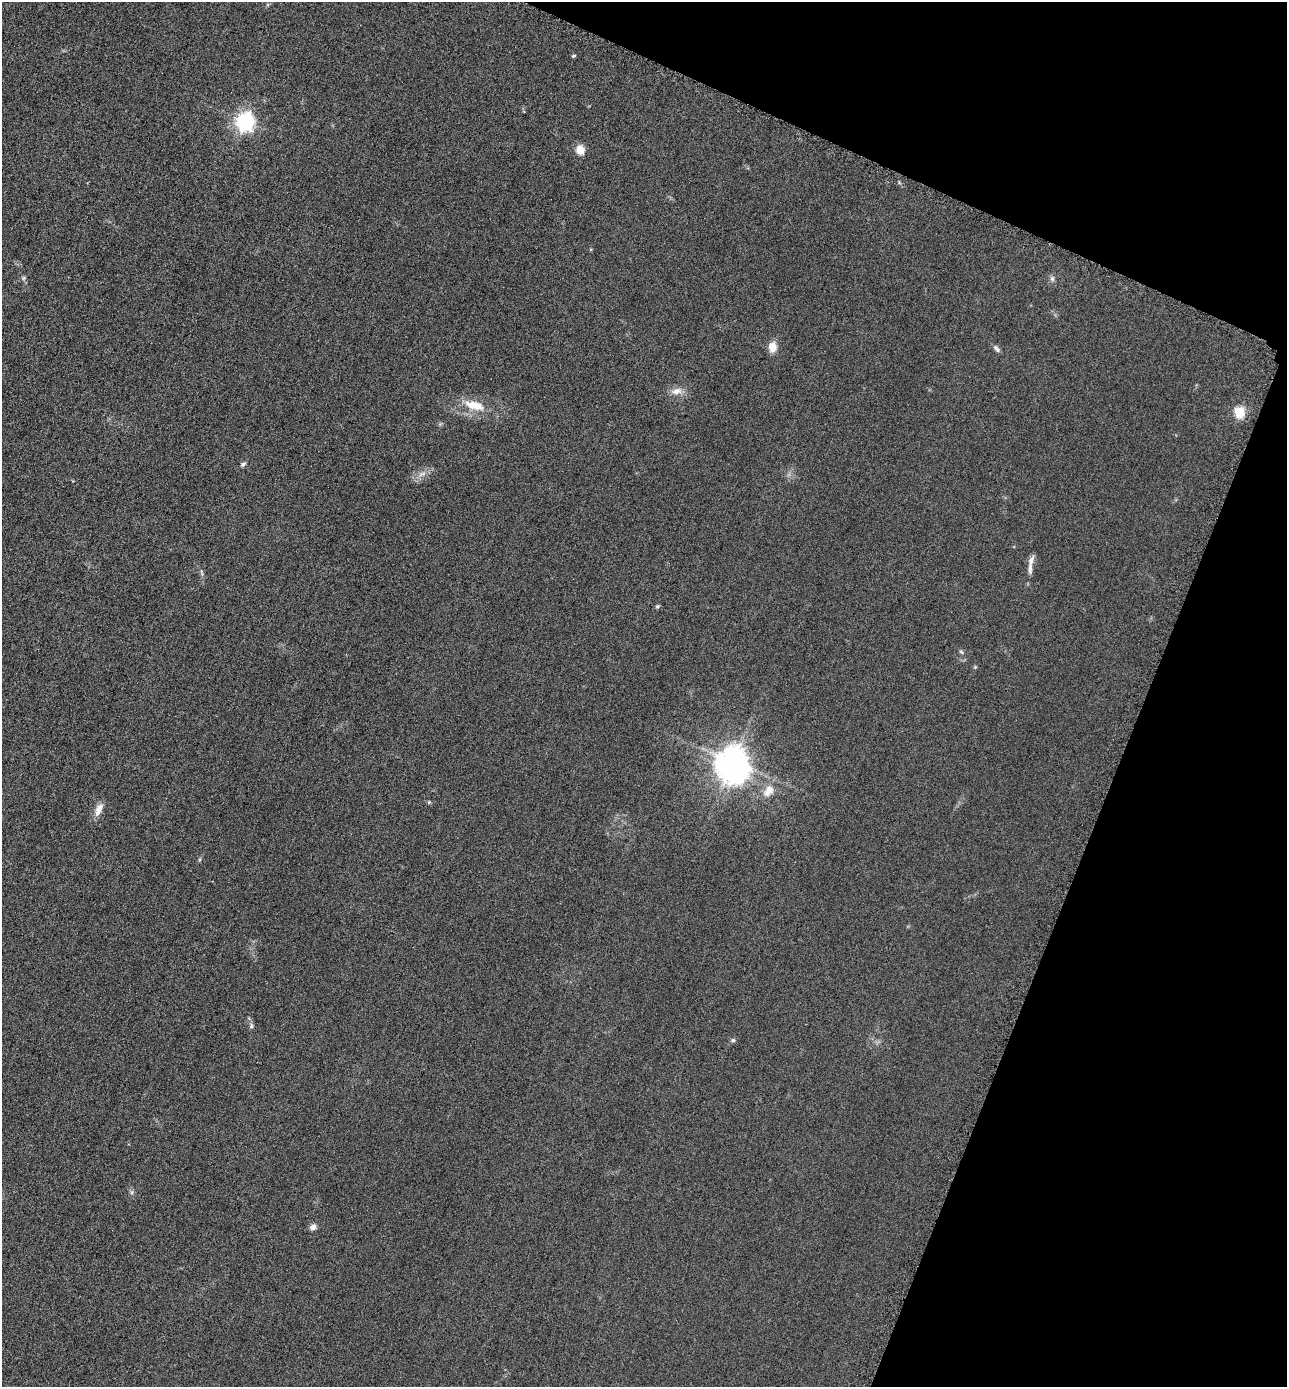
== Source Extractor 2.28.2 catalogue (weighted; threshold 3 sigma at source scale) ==
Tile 8 of 4 x 4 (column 4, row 2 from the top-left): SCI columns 4150-5434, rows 2784-4168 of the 5584 x 5572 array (HDU 1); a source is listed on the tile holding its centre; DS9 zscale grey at full resolution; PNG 1289 x 1389 px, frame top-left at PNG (2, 2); no overlay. Shown black and unused: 20% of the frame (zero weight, under 3 of 6 exposures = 2% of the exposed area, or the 3 px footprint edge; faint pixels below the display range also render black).
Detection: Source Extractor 2.28.2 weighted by HDU 2 'WHT'; one run over the whole footprint, this tile lists its part. Background 0.0494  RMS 0.0096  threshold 0.0393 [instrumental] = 3 sigma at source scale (4.09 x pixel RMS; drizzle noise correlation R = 1.36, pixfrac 0.8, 0.05/0.05 arcsec/px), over >= 5 px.
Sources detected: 26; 1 inside a brighter object's white glare — not listed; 1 inside a brighter listed object's ellipse — not listed separately; the other 24 listed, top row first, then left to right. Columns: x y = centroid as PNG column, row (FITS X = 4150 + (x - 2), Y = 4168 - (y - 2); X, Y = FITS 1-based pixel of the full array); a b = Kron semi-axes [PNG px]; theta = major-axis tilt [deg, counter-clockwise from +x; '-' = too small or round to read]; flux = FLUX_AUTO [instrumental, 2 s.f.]
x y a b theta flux
574 56 6 3 19 1
245 122 7 7 - 360
580 150 11 9 -78 9
23 278 7 4 88 1.6
1052 278 8 6 -75 2.4
772 347 12 9 -88 9.2
997 349 10 5 -47 3
677 391 16 9 13 7.5
474 405 30 12 -16 19
1240 412 6 5 - 65
243 464 7 5 30 2
422 474 12 4 15 3.4
1030 568 19 5 87 5.3
657 606 6 4 20 1.3
961 652 7 4 -38 1.5
975 667 5 4 - 1
733 762 9 8 - 1400
769 791 17 11 54 12
429 802 5 4 - 1
99 810 18 8 66 8.2
251 1026 8 5 84 1.9
733 1040 6 5 - 1.7
132 1192 6 4 72 1.6
313 1227 8 7 - 3.7